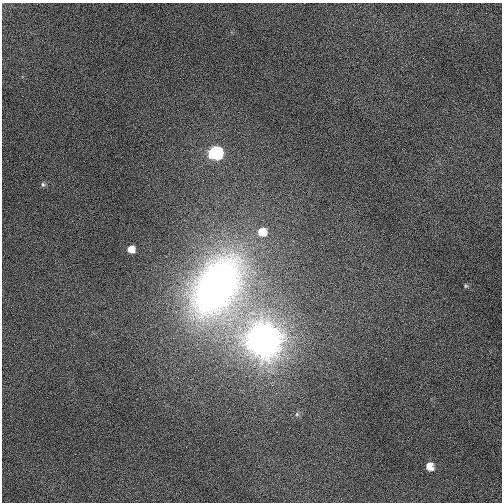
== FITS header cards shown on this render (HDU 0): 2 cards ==
NAXIS1  =                  500 / Axis length
NAXIS2  =                  500 / Axis length

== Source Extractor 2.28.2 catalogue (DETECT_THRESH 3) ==
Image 500 x 500 px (HDU 0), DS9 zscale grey, 1 PNG px = 1 image px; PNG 504 x 504 px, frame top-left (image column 1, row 500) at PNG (2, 3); no overlay
Background 534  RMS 17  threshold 49.6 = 3 sigma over >= 5 px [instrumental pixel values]
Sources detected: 9; all 9 listed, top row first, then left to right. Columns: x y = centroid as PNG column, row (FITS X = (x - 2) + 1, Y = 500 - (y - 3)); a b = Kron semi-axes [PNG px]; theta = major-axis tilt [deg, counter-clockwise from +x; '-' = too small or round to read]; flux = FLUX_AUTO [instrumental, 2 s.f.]
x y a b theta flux
215 153 9 8 - 2.5e+05
43 184 7 5 -88 2.0e+03
262 232 9 9 - 1.7e+04
131 249 6 6 - 8.8e+03
216 286 67 43 58 6.8e+05
466 286 6 5 - 1.5e+03
264 340 11 10 - 5.4e+06
297 414 7 5 -47 2.4e+03
429 466 9 8 - 9.8e+03